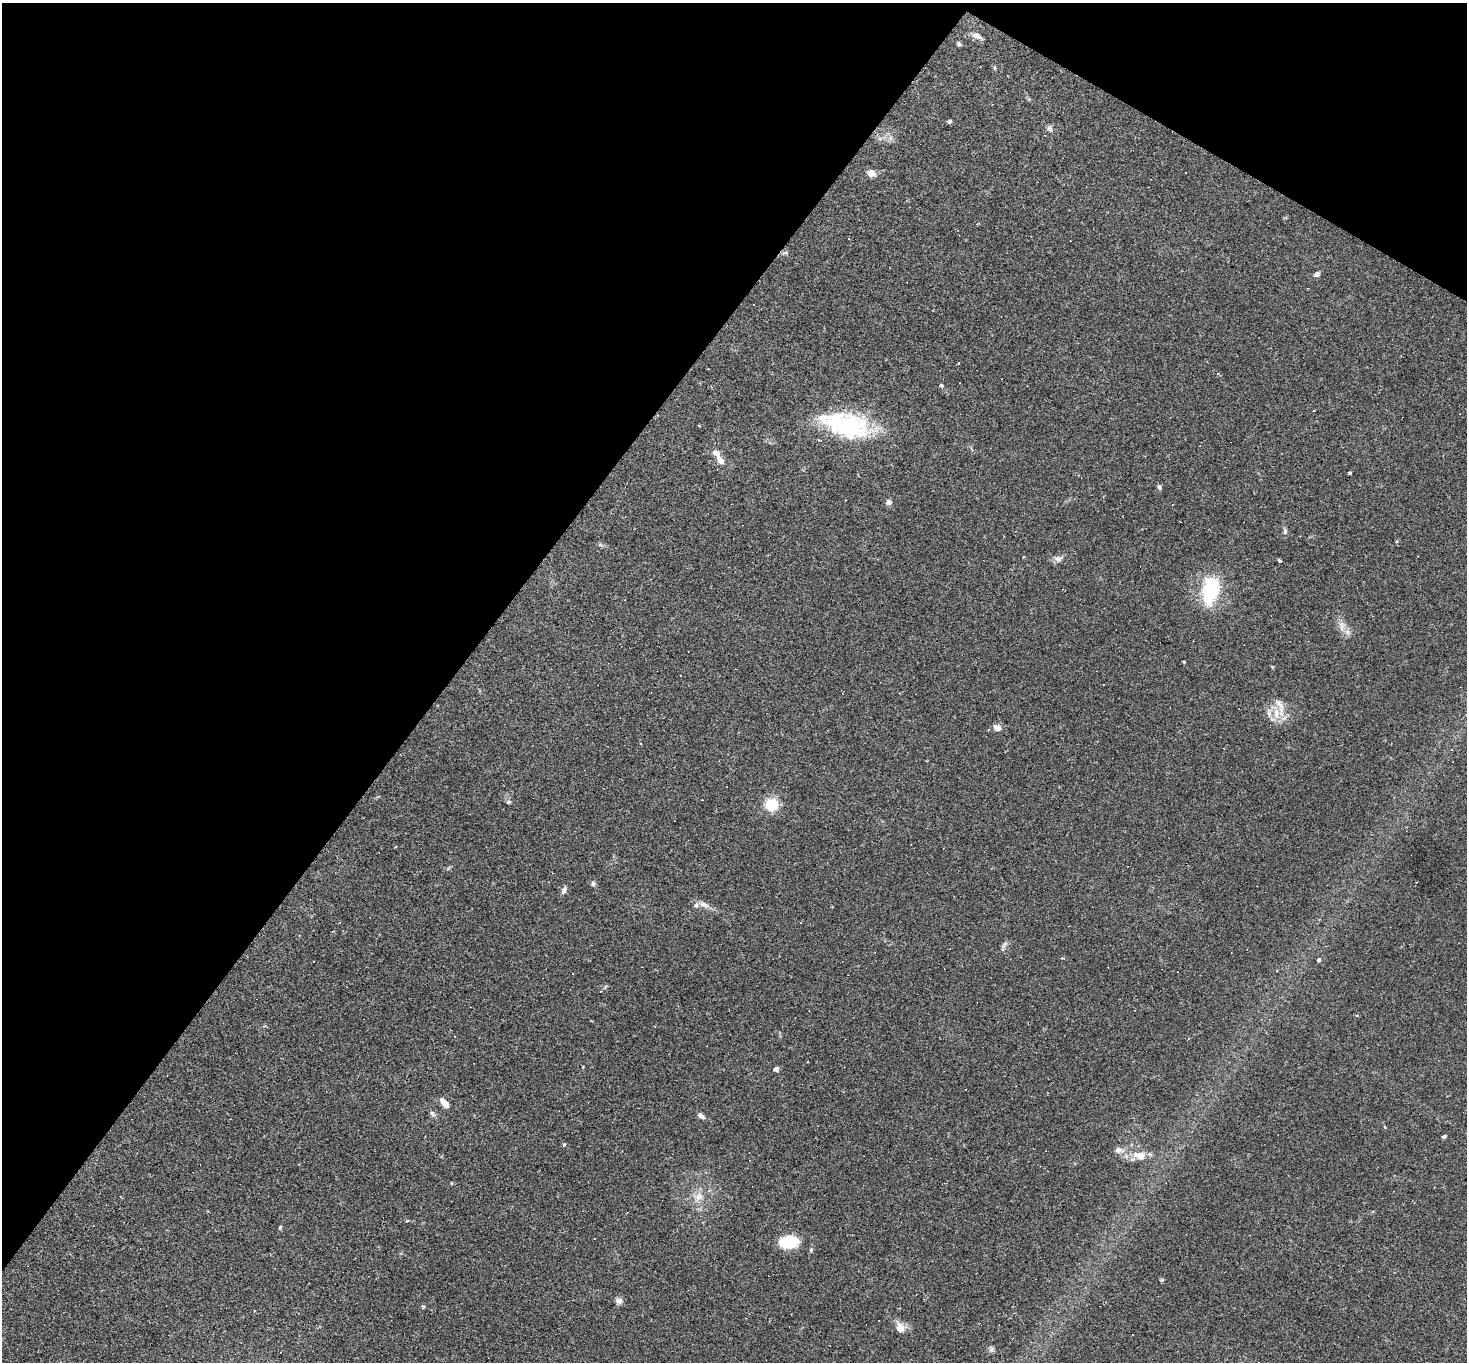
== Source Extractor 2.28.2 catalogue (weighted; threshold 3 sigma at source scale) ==
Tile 2 of 4 x 4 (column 2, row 1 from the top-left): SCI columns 1466-2930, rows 4223-5582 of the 5859 x 5866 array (HDU 1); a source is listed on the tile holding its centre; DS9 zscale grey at full resolution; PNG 1469 x 1364 px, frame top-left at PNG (2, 3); no overlay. Shown black and unused: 35% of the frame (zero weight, under 2 of 3 exposures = <1% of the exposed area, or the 3 px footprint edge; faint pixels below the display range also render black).
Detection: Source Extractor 2.28.2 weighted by HDU 2 'WHT'; one run over the whole footprint, this tile lists its part. Background 0.0633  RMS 0.006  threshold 0.0271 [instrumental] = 3 sigma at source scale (4.5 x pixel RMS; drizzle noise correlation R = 1.50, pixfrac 1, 0.05/0.05 arcsec/px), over >= 5 px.
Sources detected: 96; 37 cosmic-ray / hot-pixel residue — not listed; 4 inside a brighter listed object's ellipse — not listed separately; the other 55 listed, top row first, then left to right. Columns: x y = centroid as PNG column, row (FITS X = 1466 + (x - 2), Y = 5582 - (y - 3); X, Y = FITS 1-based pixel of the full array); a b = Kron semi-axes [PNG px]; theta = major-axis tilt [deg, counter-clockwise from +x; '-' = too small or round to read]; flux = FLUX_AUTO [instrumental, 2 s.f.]
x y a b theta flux
976 36 12 7 -21 3.7
959 44 6 4 -48 1.1
950 121 5 4 - 0.89
1050 129 9 7 -68 1.9
871 173 9 7 -25 4.3
785 253 11 4 9 1.2
1317 274 7 5 29 2
753 305 2 2 - 0.45
958 363 4 2 - 0.48
1218 374 4 4 - 0.74
941 385 4 4 - 1.1
846 425 60 27 -14 66
721 460 15 8 -57 4.3
1350 473 3 3 - 0.99
1159 487 6 5 - 1.4
888 502 6 5 - 2.7
1285 531 9 6 -89 1.5
1058 558 13 8 10 2.9
1280 560 3 3 - 14
1210 590 26 14 77 45
1342 625 16 7 88 4.3
1183 661 3 3 - 1.6
1272 667 4 4 - 0.58
1276 713 16 11 88 9
997 728 8 7 - 3.7
989 729 4 3 - 0.59
1451 749 3 3 - 1.5
508 802 6 5 - 0.93
772 805 9 9 - 23
593 884 7 6 - 1.3
564 890 9 6 65 2.3
704 904 15 6 -18 3.5
800 922 3 3 - 1.9
1004 945 15 4 63 1.8
1319 960 4 4 - 1.8
1276 971 3 2 - 0.39
776 1069 5 5 - 2
445 1103 11 6 -45 5.6
432 1113 9 6 -40 1.6
701 1116 10 5 -33 2.1
1385 1127 5 3 - 0.45
1444 1136 5 4 - 0.93
564 1144 3 3 - 1.4
1119 1150 11 8 -1 3.2
1140 1156 20 13 -15 9.4
1166 1183 2 2 - 0.29
699 1197 14 10 54 5.9
280 1227 6 4 63 0.8
788 1242 18 12 3 21
811 1250 5 4 - 0.85
1161 1280 6 4 71 0.68
619 1301 8 8 - 2.3
423 1306 6 4 -1 0.68
900 1327 17 11 -63 5.1
991 1349 8 6 69 1.4